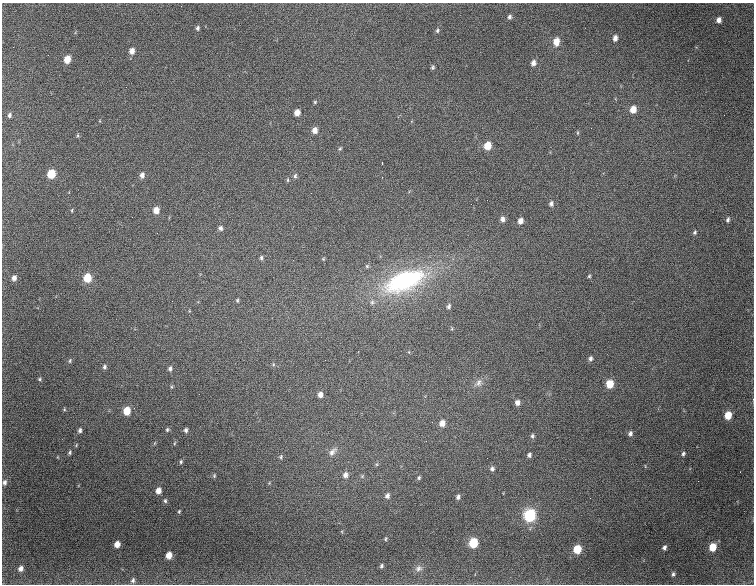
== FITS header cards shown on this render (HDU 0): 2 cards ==
NAXIS1  =                  752
NAXIS2  =                  582

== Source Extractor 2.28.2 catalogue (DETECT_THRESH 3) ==
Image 752 x 582 px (HDU 0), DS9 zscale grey, 1 PNG px = 1 image px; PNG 756 x 586 px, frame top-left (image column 1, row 582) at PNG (2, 3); no overlay
Background 3580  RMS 77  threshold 230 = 3 sigma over >= 5 px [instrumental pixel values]
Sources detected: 103; all 103 listed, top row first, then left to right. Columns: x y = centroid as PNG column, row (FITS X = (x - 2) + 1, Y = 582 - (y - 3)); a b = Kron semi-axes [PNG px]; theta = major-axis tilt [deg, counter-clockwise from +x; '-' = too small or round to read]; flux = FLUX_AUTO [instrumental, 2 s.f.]
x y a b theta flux
181 6 2 2 - 46000
509 17 5 4 - 11000
719 20 5 4 - 24000
197 28 5 4 - 10000
437 31 5 4 - 7800
615 38 6 5 - 23000
556 42 7 6 - 56000
132 51 6 5 - 30000
67 59 6 5 - 67000
533 63 6 5 - 24000
433 67 5 4 - 8700
315 102 4 4 - 6100
633 109 6 5 - 54000
297 112 6 5 - 40000
9 115 6 5 - 13000
724 115 2 2 - 2300
591 128 2 2 - 2400
315 130 7 6 - 30000
577 133 6 4 90 5300
78 135 5 3 - 5500
487 146 6 5 - 84000
340 149 5 4 - 6600
382 163 2 2 - 3000
51 174 6 5 - 140000
142 175 7 5 84 22000
295 176 7 5 79 10000
382 177 2 2 - 2800
288 180 6 4 -90 5900
311 193 2 2 - 24000
487 200 2 2 - 2500
551 204 7 5 73 15000
72 210 5 2 - 4600
156 210 6 6 - 41000
502 219 6 6 - 23000
728 220 6 4 76 11000
520 221 6 5 - 29000
220 228 6 5 - 16000
695 232 6 4 65 8700
157 233 3 2 - 4000
261 258 6 4 77 9400
323 259 4 4 - 5100
367 266 5 5 - 7900
589 276 4 3 - 6600
14 278 6 5 - 23000
87 278 7 6 - 110000
404 281 54 25 21 740000
237 300 5 4 - 6900
372 302 7 6 - 14000
449 306 6 4 74 14000
590 358 5 5 - 14000
70 361 6 4 60 7800
104 367 5 4 - 11000
170 368 6 5 - 14000
40 379 5 4 - 6800
478 383 13 8 54 28000
610 384 6 5 - 100000
171 387 6 4 -90 5600
320 394 5 5 - 27000
517 403 6 5 - 24000
64 409 5 3 - 4900
127 411 6 5 - 88000
728 415 6 5 - 82000
432 422 2 2 - 2400
442 423 6 5 - 42000
80 430 5 4 - 12000
167 430 5 4 - 7900
186 430 5 4 - 12000
630 433 6 5 - 16000
532 436 6 4 89 11000
175 443 5 3 - 5300
76 445 5 3 - 4100
70 452 5 3 - 7900
332 452 13 7 49 30000
683 454 5 4 - 9300
529 455 5 5 - 13000
281 457 6 5 - 8300
487 458 2 2 - 4400
181 462 5 3 - 7000
377 464 5 3 - 6500
492 469 6 5 - 14000
345 475 7 6 - 26000
214 476 5 4 - 5800
362 476 5 4 - 6700
419 478 5 4 - 8500
5 482 7 5 82 16000
158 490 5 4 - 33000
387 496 7 5 74 20000
458 497 6 5 - 14000
165 501 6 4 80 8000
179 511 4 3 - 5300
530 515 7 6 - 520000
386 539 5 4 - 6300
473 543 6 6 - 210000
117 544 5 5 - 41000
664 547 5 4 - 14000
712 547 6 5 - 87000
577 549 6 5 - 130000
169 555 6 5 - 49000
381 566 5 5 - 10000
418 568 10 9 - 24000
21 569 6 5 - 23000
673 574 5 4 - 10000
133 580 7 5 66 14000